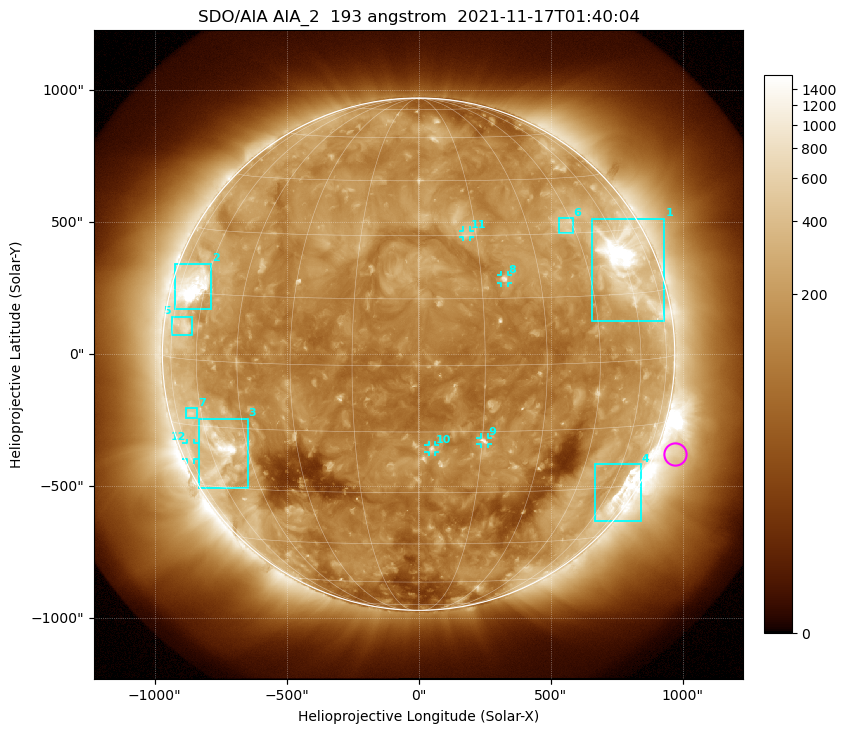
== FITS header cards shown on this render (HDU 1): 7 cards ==
TELESCOP= 'SDO/AIA '           / For AIA: SDO/AIA
INSTRUME= 'AIA_2   '           / For AIA: AIA_ATA1, AIA_ATA2, AIA_ATA3 or AIA_AT
WAVELNTH=                  193 / [angstrom] Wavelength
WAVEUNIT= 'angstrom'           / Wavelength unit: angstrom
DATE-OBS= '2021-11-17T01:40:04.843' / [ISO] Date when observation started; ISO 8
CTYPE1  = 'HPLN-TAN'           / CTYPE1: HPLN
CTYPE2  = 'HPLT-TAN'           / CTYPE2: HPLT

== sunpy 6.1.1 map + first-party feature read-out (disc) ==
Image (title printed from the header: SDO/AIA AIA_2  193 angstrom  2021-11-17T01:40:04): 1024 x 1024 px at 2.4 arcsec/px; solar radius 971 arcsec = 404 px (full disc in frame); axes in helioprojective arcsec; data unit not stated in the header (colour bar unlabelled)
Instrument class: DISC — disc imager (sunpy class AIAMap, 193 A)
Bright regions (active regions / flare kernels): reference = the median radial profile (limb darkening/brightening removed); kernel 9 px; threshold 5 sigma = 276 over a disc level ~140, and >= 1.15x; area >= 12 px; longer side >= 10 px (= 24 arcsec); searched inside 0.97 R_sun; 12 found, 12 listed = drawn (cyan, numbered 1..; 5 of them under ~33 arcsec drawn as corner ticks so the feature stays visible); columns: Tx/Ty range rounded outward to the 5 arcsec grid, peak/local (2 s.f.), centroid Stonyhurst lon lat
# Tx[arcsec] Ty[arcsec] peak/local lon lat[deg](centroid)
1 655..930 125..515 16 +60 +22
2 -925..-785 170..345 15 -66 +17
3 -835..-645 -510..-245 9.9 -56 -21
4 665..845 -635..-415 6.6 +66 -32
5 -935..-860 75..145 3.7 -68 +7
6 530..585 460..515 3.5 +43 +32
7 -880..-840 -245..-205 2.9 -65 -12
8 310..340 270..300 6 +21 +19
9 235..265 -340..-315 6.2 +15 -17
10 35..65 -370..-345 5.5 +3 -19
11 165..195 445..470 3.3 +12 +30
12 -880..-850 -400..-335 2.4 -73 -21
Off-limb structures (1.02-1.3 R_sun): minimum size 162 px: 8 found; the strongest spans PA ~225..270 deg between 1.02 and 1.3 R_sun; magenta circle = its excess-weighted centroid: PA ~250 deg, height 1.07 R_sun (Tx ~970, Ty ~-380 arcsec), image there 2.3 x the reference